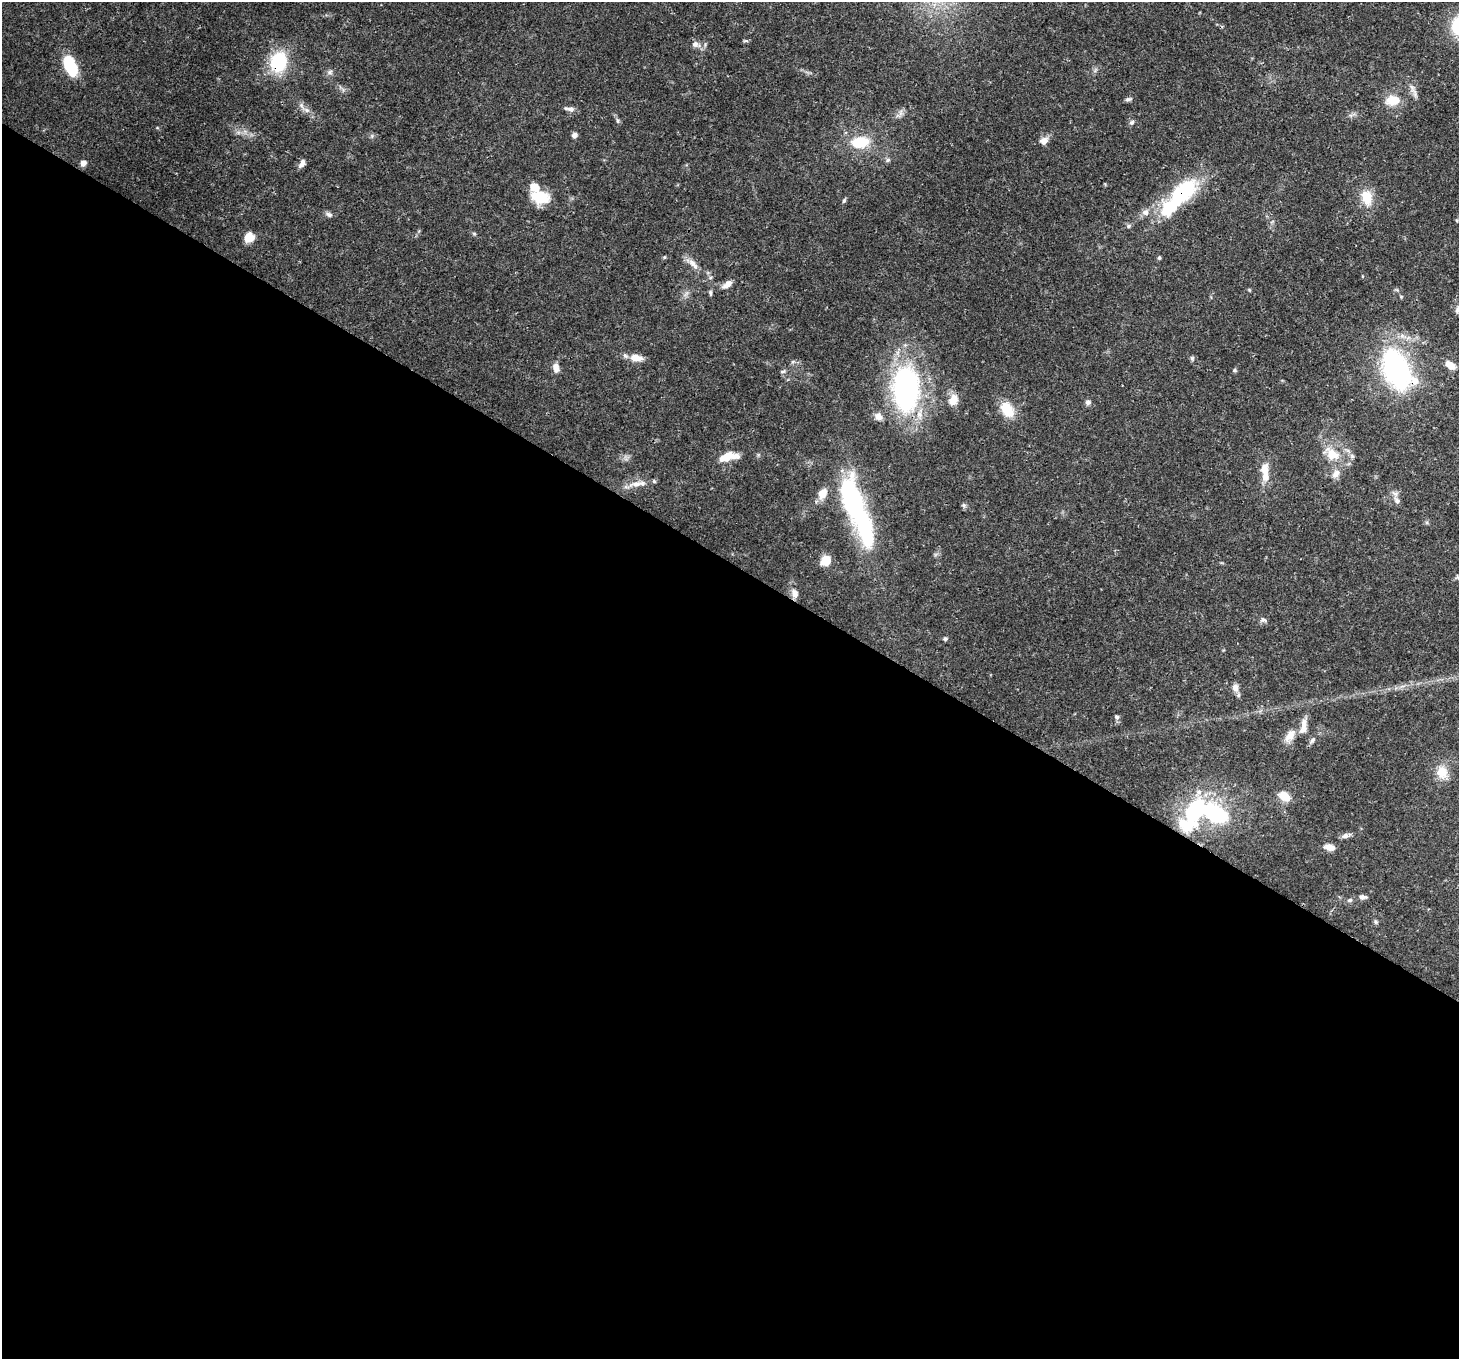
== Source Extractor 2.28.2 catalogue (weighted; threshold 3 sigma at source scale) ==
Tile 14 of 4 x 4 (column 2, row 4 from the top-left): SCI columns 1529-2985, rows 351-1707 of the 5968 x 6059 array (HDU 1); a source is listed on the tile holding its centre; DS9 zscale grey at full resolution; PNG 1461 x 1361 px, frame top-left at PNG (2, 2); no overlay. Shown black and unused: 59% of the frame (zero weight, under 3 of 4 exposures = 7% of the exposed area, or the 3 px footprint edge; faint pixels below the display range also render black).
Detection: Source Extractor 2.28.2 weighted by HDU 2 'WHT'; one run over the whole footprint, this tile lists its part. Background 0.0541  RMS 0.0029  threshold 0.0131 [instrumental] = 3 sigma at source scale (4.5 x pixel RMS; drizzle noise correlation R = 1.50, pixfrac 1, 0.0396/0.0396 arcsec/px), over >= 5 px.
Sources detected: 85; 2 inside a brighter object's white glare — not listed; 9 inside a brighter listed object's ellipse — not listed separately; the other 74 listed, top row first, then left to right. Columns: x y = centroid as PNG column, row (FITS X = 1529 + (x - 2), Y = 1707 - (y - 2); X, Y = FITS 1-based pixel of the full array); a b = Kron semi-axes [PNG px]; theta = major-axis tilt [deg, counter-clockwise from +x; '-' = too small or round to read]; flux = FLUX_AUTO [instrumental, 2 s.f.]
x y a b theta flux
746 41 8 4 -1 0.44
695 44 13 9 -20 1.8
278 62 22 17 77 17
70 66 19 9 -68 17
330 72 8 6 16 0.93
1413 91 25 5 -66 1.7
1128 99 10 5 14 0.74
1392 100 19 14 6 5.3
570 109 10 7 -2 1.3
306 110 14 6 -27 1.6
901 112 12 4 85 0.97
1351 115 7 4 17 0.67
618 121 8 5 -83 0.61
1132 122 7 6 - 0.77
574 135 6 6 - 1.2
1044 141 11 9 39 2
860 142 18 11 6 10
888 160 8 5 27 0.64
83 163 6 6 - 1.8
302 163 10 6 61 1.6
540 196 17 12 -16 11
1367 198 21 14 -77 6
844 201 7 4 63 0.49
1169 208 30 13 49 22
1145 212 9 9 - 1.7
329 214 10 6 -27 0.95
1128 226 7 5 17 0.64
474 233 6 4 -2 0.39
249 237 10 9 - 3.8
664 257 5 4 - 0.35
1159 258 5 4 - 0.44
693 264 22 7 -46 2.6
1362 276 4 3 - 0.21
727 284 14 7 38 2
1249 290 6 4 -2 0.32
710 293 8 4 -85 0.56
636 358 14 7 -8 3.6
1192 358 7 5 -90 0.53
1450 365 14 8 -35 2.8
556 368 12 8 -80 2.1
1396 369 34 19 -69 69
1235 370 6 4 -23 0.44
783 371 8 4 13 0.53
906 388 44 25 -89 69
953 400 15 11 66 3.1
1088 402 6 6 - 1
1007 409 22 15 -52 6
878 416 10 8 -33 1.9
1332 454 24 15 -37 7
727 456 14 11 58 3.6
1265 469 17 11 -85 3.6
1336 473 14 9 58 2.3
636 484 22 8 9 3.3
822 494 12 9 63 3.7
850 496 47 22 -76 37
1397 500 12 8 -61 1.6
964 505 6 6 - 0.65
826 560 7 6 - 7.7
795 593 13 9 -72 2
1263 620 8 7 - 0.88
945 639 6 5 - 0.55
1235 688 12 8 -78 1.9
1116 717 7 6 - 0.79
1290 736 21 11 59 3.5
1312 740 13 5 53 1.1
1442 772 18 14 -71 4.9
1284 796 13 10 -38 4.5
1196 811 25 15 62 28
1215 813 19 9 -29 48
1345 836 11 7 16 1.2
1329 847 12 7 -10 2.5
1363 897 10 6 -4 1.2
1350 900 8 5 15 0.69
1376 922 7 5 -34 0.56
Overlapping masked pixels (flux is a lower limit): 4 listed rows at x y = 278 62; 1169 208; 1396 369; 906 388